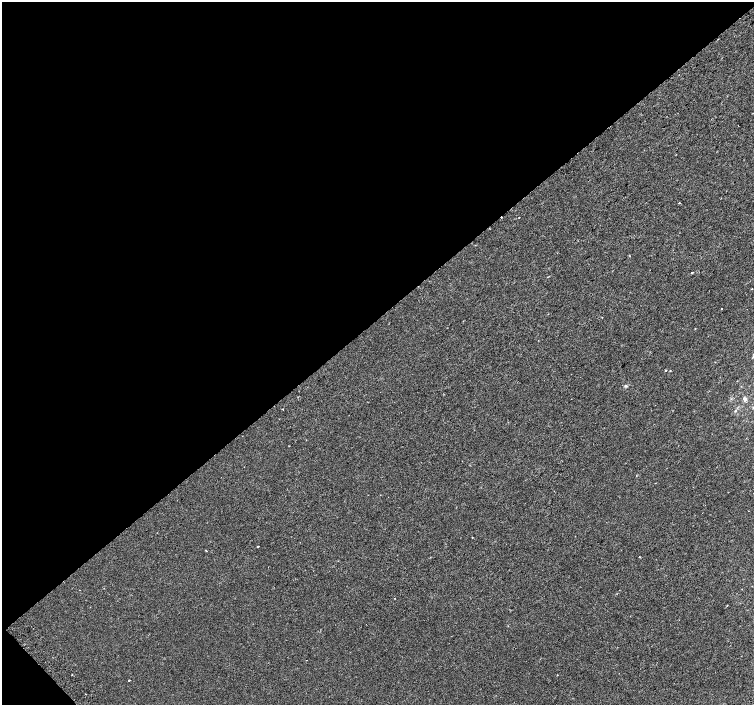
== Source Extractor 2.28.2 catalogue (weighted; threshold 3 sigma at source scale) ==
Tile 5 of 4 x 4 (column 1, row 2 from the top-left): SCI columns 39-1542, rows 3053-4458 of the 6087 x 6041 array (HDU 1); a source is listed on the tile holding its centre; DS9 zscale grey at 2 x 2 block average (1 PNG px = mean of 2 x 2 image px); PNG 756 x 707 px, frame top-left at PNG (2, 2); no overlay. Shown black and unused: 46% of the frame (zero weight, under 2 of 3 exposures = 2% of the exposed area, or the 3 px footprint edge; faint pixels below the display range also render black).
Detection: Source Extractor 2.28.2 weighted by HDU 2 'WHT'; one run over the whole footprint, this tile lists its part. Background 5.85e-04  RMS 0.0028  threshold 0.0126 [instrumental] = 3 sigma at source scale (4.5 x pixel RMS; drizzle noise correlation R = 1.50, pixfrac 1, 0.0396/0.0396 arcsec/px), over >= 5 px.
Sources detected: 18; all 18 listed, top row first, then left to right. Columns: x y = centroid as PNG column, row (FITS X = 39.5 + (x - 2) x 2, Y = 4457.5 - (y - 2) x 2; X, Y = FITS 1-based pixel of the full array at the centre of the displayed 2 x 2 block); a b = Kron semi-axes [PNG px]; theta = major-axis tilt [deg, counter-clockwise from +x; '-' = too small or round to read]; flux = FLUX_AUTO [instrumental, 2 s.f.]
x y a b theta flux
679 203 2 2 - 0.58
519 217 2 2 - 0.42
692 273 2 2 - 1
722 309 2 2 - 0.29
665 370 2 2 - 0.43
670 371 2 2 - 0.43
625 386 4 3 - 0.87
745 399 6 4 -41 1.7
753 407 3 3 - 0.66
283 409 2 2 - 0.32
735 411 4 2 - 0.59
472 537 2 2 - 0.93
258 546 2 2 - 0.76
206 550 3 2 - 0.4
639 557 2 2 - 0.46
395 598 2 2 - 0.25
557 675 2 2 - 0.29
129 680 2 2 - 0.96
Isophote crosses this tile's border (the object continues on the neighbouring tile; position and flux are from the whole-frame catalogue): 1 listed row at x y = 753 407
Diffuse or blended objects may show on this block-average render without a row.